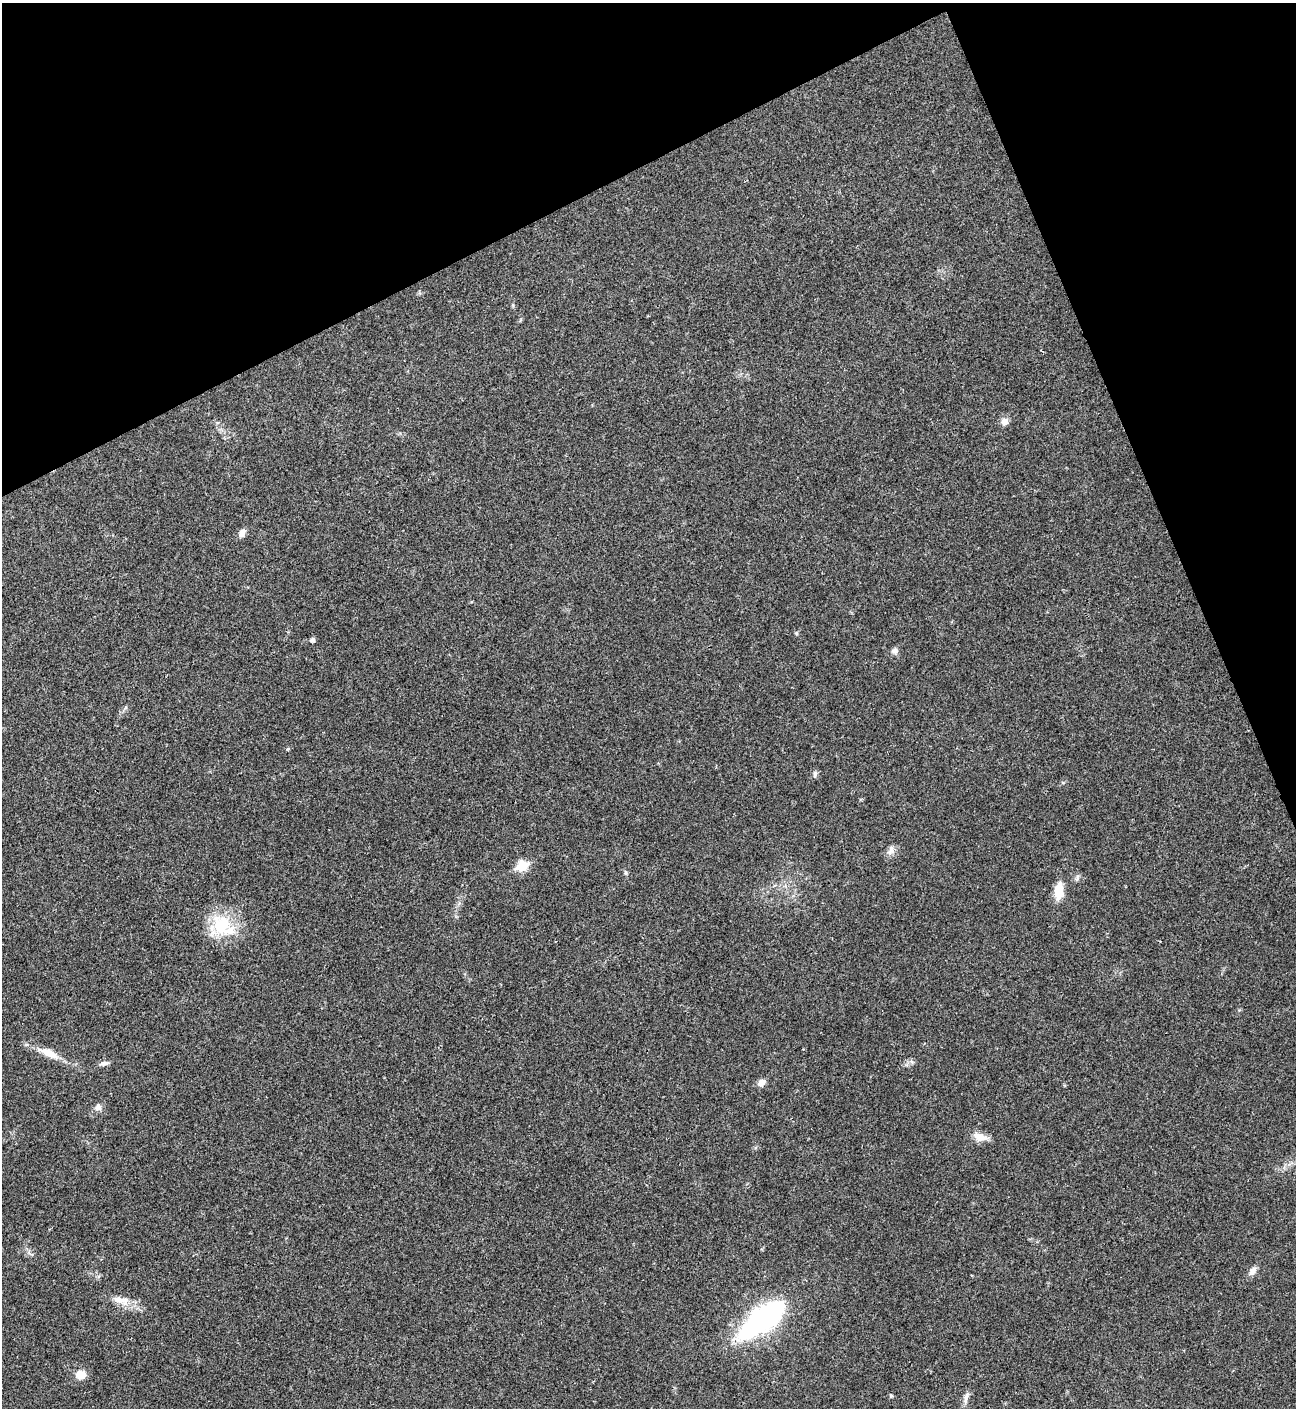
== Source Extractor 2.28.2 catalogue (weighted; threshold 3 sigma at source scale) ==
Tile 3 of 4 x 4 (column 3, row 1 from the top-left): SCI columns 2876-4169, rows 4219-5624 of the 5619 x 5629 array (HDU 1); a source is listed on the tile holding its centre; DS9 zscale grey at full resolution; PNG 1298 x 1410 px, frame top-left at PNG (2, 3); no overlay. Shown black and unused: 21% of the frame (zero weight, under 3 of 4 exposures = <1% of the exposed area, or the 3 px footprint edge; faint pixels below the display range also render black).
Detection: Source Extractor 2.28.2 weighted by HDU 2 'WHT'; one run over the whole footprint, this tile lists its part. Background 0.0204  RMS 0.004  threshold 0.0181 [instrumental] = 3 sigma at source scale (4.5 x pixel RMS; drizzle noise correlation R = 1.50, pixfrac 1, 0.05/0.05 arcsec/px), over >= 5 px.
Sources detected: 23; all 23 listed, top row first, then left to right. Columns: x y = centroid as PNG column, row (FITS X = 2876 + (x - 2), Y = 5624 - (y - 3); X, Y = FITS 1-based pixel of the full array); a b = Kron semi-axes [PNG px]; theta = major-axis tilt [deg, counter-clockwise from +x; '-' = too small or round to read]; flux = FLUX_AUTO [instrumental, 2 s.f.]
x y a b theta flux
1004 422 9 8 - 2.3
242 533 11 7 60 1.9
796 633 5 4 - 0.46
312 640 5 5 - 1.3
895 651 8 8 - 1.4
815 774 9 5 86 0.92
891 851 11 7 86 1.8
522 866 6 5 - 21
625 873 8 4 -82 0.63
1077 879 7 4 71 0.72
1059 891 20 9 85 6.7
222 926 33 29 -30 18
48 1053 32 9 -23 6.4
104 1063 11 6 12 1.4
761 1082 10 7 36 2.2
98 1107 9 8 - 1.8
980 1137 19 9 -18 4
1252 1271 13 7 54 2
120 1300 23 8 -5 4.3
763 1319 52 19 38 82
81 1375 11 9 1 4.5
891 1396 5 4 - 0.58
966 1397 17 5 75 1.9